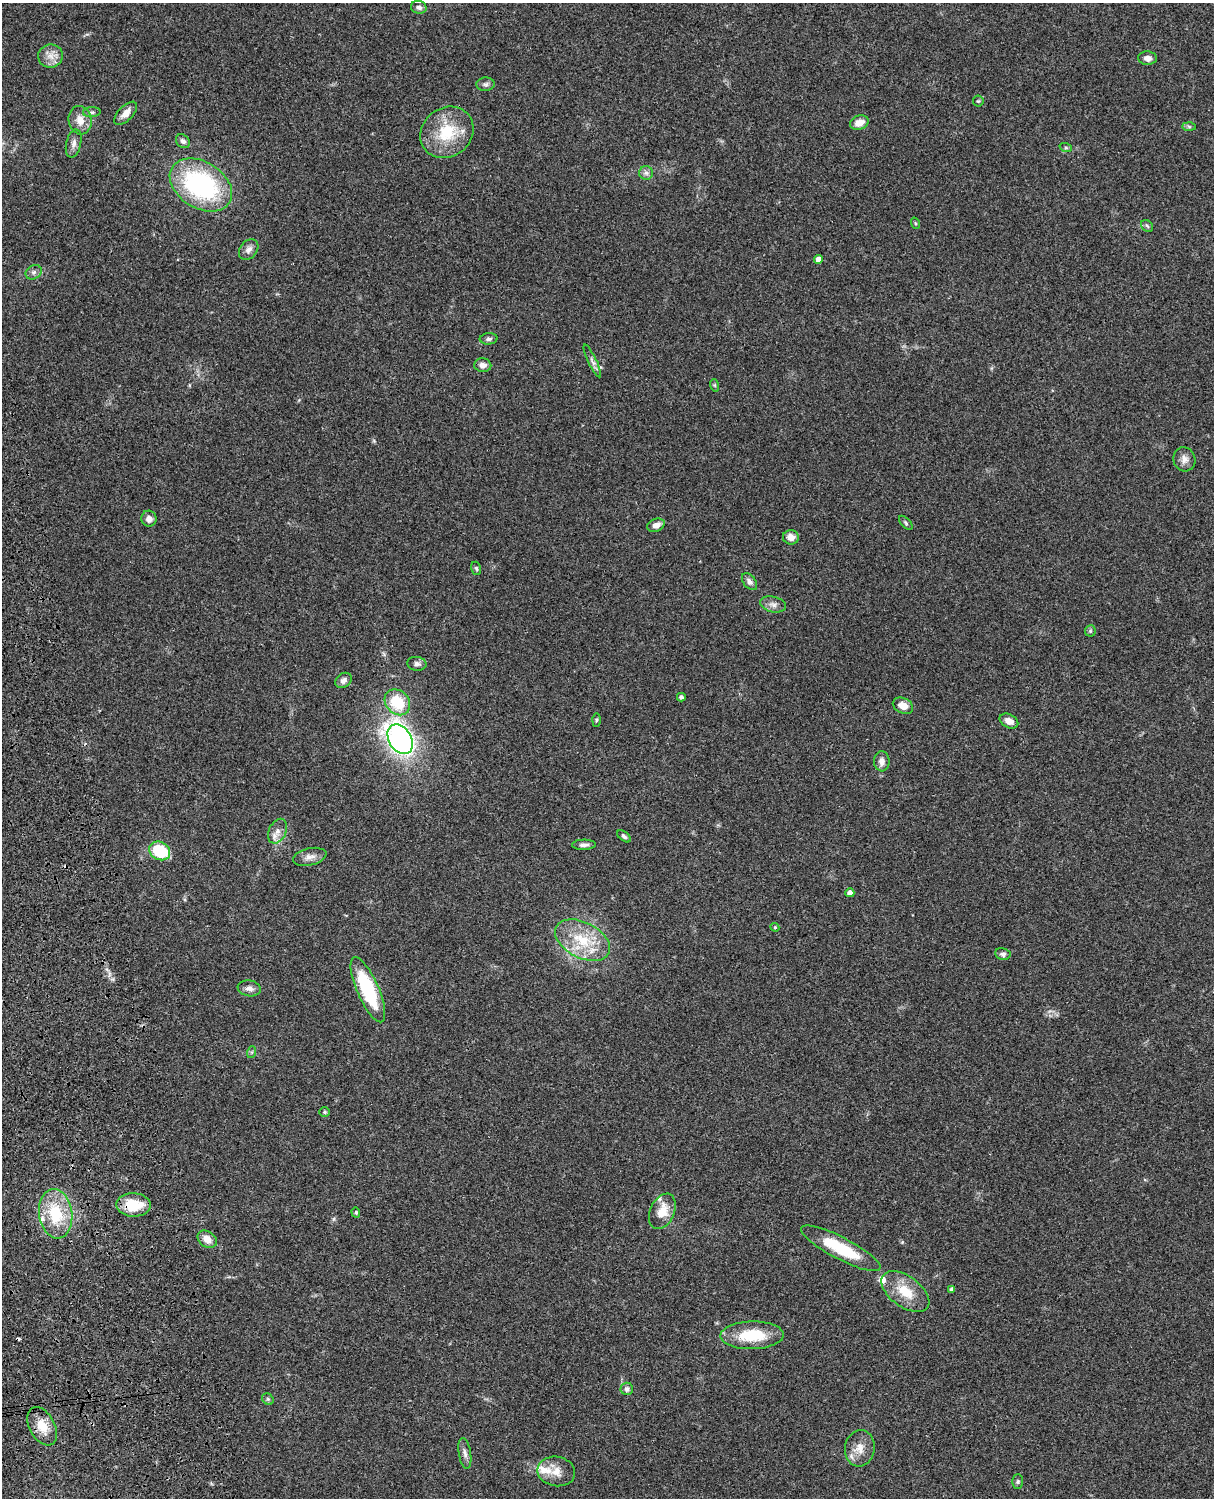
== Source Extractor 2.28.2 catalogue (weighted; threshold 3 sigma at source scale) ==
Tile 7 of 4 x 3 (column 3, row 2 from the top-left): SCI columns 2545-3756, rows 1772-3267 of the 5086 x 4926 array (HDU 1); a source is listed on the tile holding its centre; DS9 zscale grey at full resolution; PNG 1216 x 1500 px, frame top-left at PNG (2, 3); each listed source drawn as its Kron ellipse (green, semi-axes under 4 px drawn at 4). Shown black and unused: <1% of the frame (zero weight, under 3 of 4 exposures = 6% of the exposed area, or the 3 px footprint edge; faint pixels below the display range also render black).
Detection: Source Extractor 2.28.2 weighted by HDU 2 'WHT'; one run over the whole footprint, this tile lists its part. Background 0.0863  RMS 0.0061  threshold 0.0276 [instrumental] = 3 sigma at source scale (4.5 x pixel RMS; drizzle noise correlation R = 1.50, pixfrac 1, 0.05/0.05 arcsec/px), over >= 5 px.
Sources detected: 78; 1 cosmic-ray / hot-pixel residue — neither listed nor drawn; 5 inside a brighter listed object's ellipse — not listed separately; the other 72 listed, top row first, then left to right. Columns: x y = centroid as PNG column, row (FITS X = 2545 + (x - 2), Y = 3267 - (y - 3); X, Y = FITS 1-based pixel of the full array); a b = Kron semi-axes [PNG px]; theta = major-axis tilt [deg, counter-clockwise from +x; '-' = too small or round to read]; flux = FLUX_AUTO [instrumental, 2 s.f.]
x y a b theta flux
419 7 8 6 -14 2.1
50 56 12 11 - 5.5
1147 58 9 6 -3 3.2
485 84 9 6 3 1.8
978 101 5 5 - 0.79
92 112 9 5 3 1.5
126 113 14 7 45 5
80 120 14 11 -77 7.1
859 123 9 7 18 6.7
1189 127 7 4 -2 1.1
447 132 28 24 39 26
183 141 8 6 -44 1.9
74 144 14 7 77 3
1066 148 6 4 -18 0.86
646 173 7 7 - 2
201 185 34 23 -32 88
915 223 6 3 -71 0.64
1147 226 7 5 -45 1.1
249 250 11 8 50 3.2
818 259 4 4 - 4
34 272 8 6 31 2.1
489 339 9 5 4 1.4
592 361 18 4 -65 2.6
483 365 8 7 - 3.3
714 385 6 4 -71 0.8
1184 459 12 11 - 4
149 519 8 7 - 3.4
906 523 8 4 -46 1.1
656 525 9 6 23 3.8
791 537 8 7 - 5
476 568 7 5 -72 1
749 582 10 6 -52 2.6
773 604 13 8 -11 3.1
1090 631 5 5 - 0.95
417 664 9 7 -7 2.2
343 680 9 7 39 2.7
681 697 4 4 - 1.7
397 702 14 11 -48 21
903 706 10 7 -25 5.5
596 720 6 4 88 0.92
1009 721 10 6 -27 4.4
400 739 16 11 -58 240
882 761 10 7 88 3.6
278 831 13 8 65 4
624 836 8 4 -38 1.3
584 845 12 5 1 2.4
160 851 11 9 -29 28
310 857 17 8 12 4.1
850 893 4 4 - 3.2
775 927 4 4 - 0.75
582 940 29 18 -27 24
1003 954 7 6 - 1.8
249 988 12 8 -9 3
368 990 35 11 -66 43
252 1052 6 4 71 0.85
324 1112 5 4 - 0.9
133 1205 17 11 -1 18
662 1211 19 12 65 11
356 1212 5 4 - 0.84
56 1214 25 16 -82 25
207 1239 10 7 -35 5.7
841 1248 44 11 -27 30
952 1289 4 4 - 1.8
905 1292 27 15 -36 16
752 1335 32 14 1 24
627 1389 6 6 - 2.2
268 1399 6 5 - 1.2
42 1426 21 12 -61 11
860 1448 18 15 82 8.1
465 1453 15 6 -81 2.8
556 1471 19 14 -10 8.1
1018 1482 7 5 89 1.1
Overlapping masked pixels (flux is a lower limit): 1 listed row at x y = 133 1205